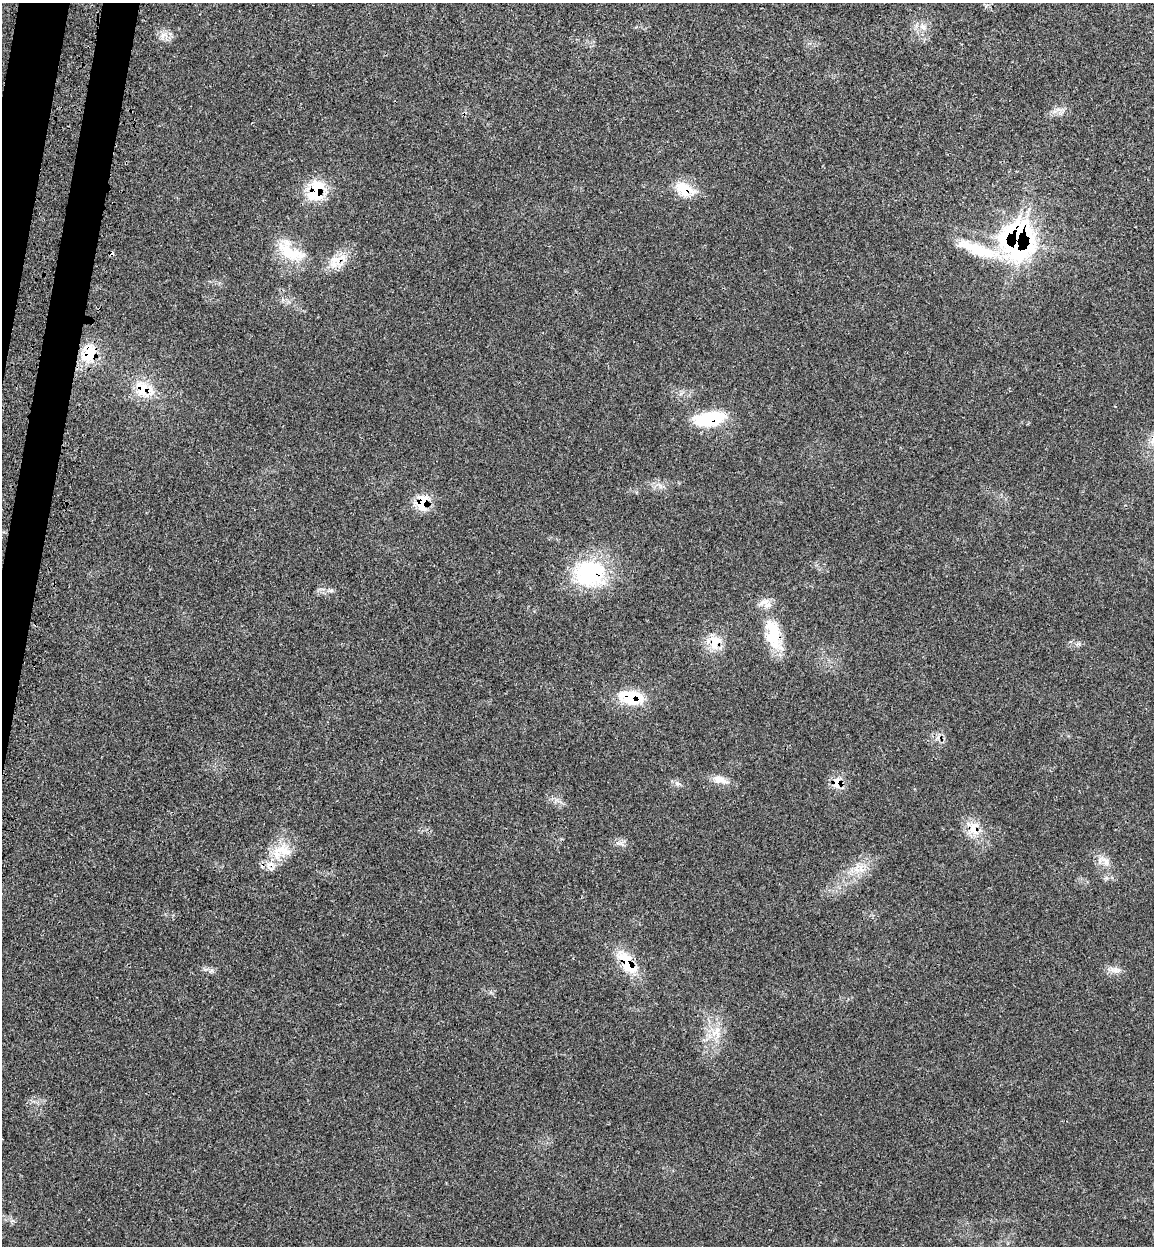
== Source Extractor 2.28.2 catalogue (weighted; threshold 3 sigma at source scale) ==
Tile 11 of 4 x 4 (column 3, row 3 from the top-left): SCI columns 2505-3656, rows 1336-2579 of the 5140 x 5154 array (HDU 1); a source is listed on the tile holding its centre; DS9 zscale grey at full resolution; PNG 1156 x 1248 px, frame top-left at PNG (2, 3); no overlay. Shown black and unused: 3% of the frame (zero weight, under 3 of 4 exposures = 8% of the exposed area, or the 3 px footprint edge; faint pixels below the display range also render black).
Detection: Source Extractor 2.28.2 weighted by HDU 2 'WHT'; one run over the whole footprint, this tile lists its part. Background 0.0232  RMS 0.0034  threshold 0.0153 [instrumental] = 3 sigma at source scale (4.5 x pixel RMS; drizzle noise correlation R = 1.50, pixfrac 1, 0.05/0.05 arcsec/px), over >= 5 px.
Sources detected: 29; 2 cosmic-ray / hot-pixel residue — not listed; the other 27 listed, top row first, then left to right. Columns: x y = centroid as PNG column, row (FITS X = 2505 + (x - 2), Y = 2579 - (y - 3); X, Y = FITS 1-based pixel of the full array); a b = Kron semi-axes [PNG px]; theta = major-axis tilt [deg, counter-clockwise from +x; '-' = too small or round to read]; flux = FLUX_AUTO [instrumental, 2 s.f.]
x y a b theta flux
923 27 9 8 - 1.9
163 36 13 8 34 2.3
684 189 27 15 -26 8.1
316 191 29 18 62 13
1017 241 30 25 88 83
977 249 65 14 -19 16
292 254 43 16 -20 12
334 259 25 13 71 5.3
89 353 26 18 64 11
142 389 28 17 -69 8.8
709 419 39 16 10 15
422 502 21 15 76 7.2
589 573 40 34 -1 28
331 590 7 4 19 0.65
773 634 46 20 -79 14
715 642 21 15 77 6.1
631 698 31 17 -11 12
720 780 23 9 -15 3.3
677 783 6 5 - 0.78
837 783 19 10 85 3.7
974 829 22 14 -80 5.8
277 853 33 14 60 9.3
1105 861 16 8 -56 2.6
856 868 12 6 79 2.2
627 962 40 15 -57 11
1115 970 17 6 1 2
717 1032 21 7 -85 3.6
Overlapping masked pixels (flux is a lower limit): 17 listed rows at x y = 684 189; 316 191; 1017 241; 977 249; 334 259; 89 353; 142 389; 709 419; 422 502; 589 573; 773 634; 715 642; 631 698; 837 783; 974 829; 277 853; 627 962
Unlisted compact peaks at least as high as the median listed source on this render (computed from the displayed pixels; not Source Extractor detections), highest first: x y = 212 970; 621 843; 1078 644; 1058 109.